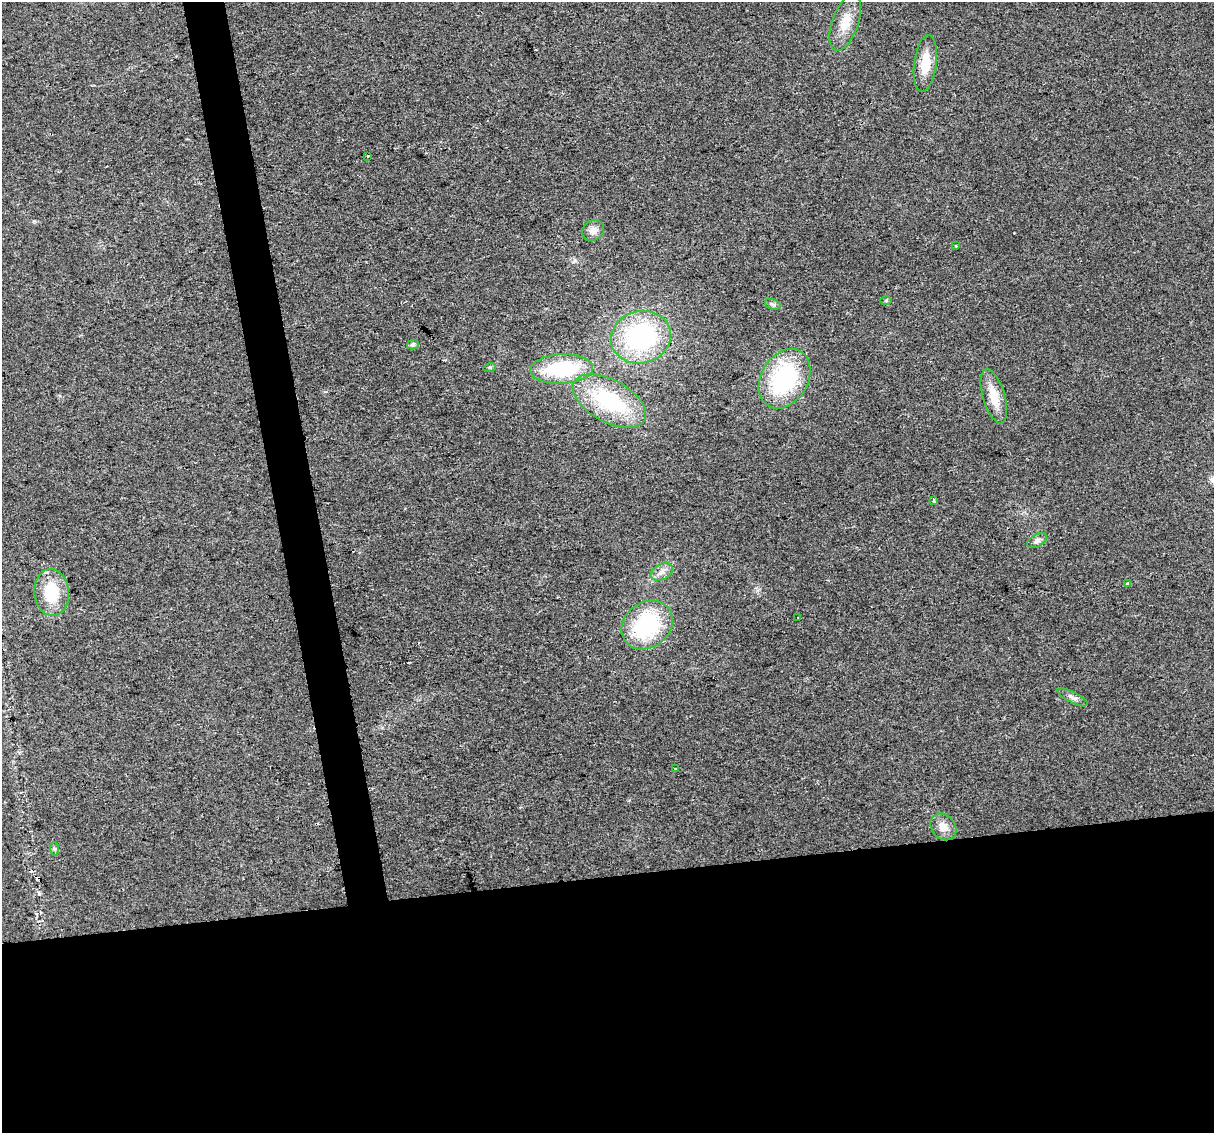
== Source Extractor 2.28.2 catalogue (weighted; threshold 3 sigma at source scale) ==
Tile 15 of 4 x 4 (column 3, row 4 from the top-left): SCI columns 2425-3636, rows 72-1202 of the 4848 x 4619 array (HDU 1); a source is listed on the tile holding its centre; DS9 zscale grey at full resolution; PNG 1216 x 1135 px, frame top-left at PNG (2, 2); each listed source drawn as its Kron ellipse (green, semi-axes under 4 px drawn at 4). Shown black and unused: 25% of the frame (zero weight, under 2 of 3 exposures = <1% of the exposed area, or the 3 px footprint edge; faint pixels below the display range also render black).
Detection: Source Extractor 2.28.2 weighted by HDU 2 'WHT'; one run over the whole footprint, this tile lists its part. Background 0.0271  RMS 0.0062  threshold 0.0281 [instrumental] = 3 sigma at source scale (4.5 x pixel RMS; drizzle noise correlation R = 1.50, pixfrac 1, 0.0396/0.0396 arcsec/px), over >= 5 px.
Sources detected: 27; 2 cosmic-ray / hot-pixel residue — neither listed nor drawn; the other 25 listed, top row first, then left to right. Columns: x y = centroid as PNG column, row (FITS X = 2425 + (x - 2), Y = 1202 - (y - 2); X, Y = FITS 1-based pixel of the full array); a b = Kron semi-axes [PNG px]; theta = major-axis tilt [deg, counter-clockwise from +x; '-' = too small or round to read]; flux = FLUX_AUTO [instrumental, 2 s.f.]
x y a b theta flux
845 22 30 13 71 12
925 64 29 11 82 13
368 156 3 2 - 1.3
593 230 12 10 39 4
956 245 3 3 - 0.88
886 300 6 4 1 0.77
773 304 8 5 -19 1.4
641 337 30 26 16 86
413 345 6 5 - 1.4
490 367 6 4 17 0.8
562 369 31 15 2 47
785 379 32 23 59 66
994 396 28 11 -74 13
609 401 40 21 -29 54
934 500 3 3 - 2
1037 541 11 6 29 2.3
662 572 12 7 27 3.7
1127 584 3 3 - 5
52 592 23 17 -85 24
798 618 3 3 - 5.3
647 625 27 22 37 52
1072 697 17 5 -27 2.9
675 768 4 3 - 0.91
943 827 14 11 -48 6.1
54 849 7 4 -89 1.1
Unlisted compact peaks at least as high as the median listed source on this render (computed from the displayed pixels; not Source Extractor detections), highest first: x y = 39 894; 34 221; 575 260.